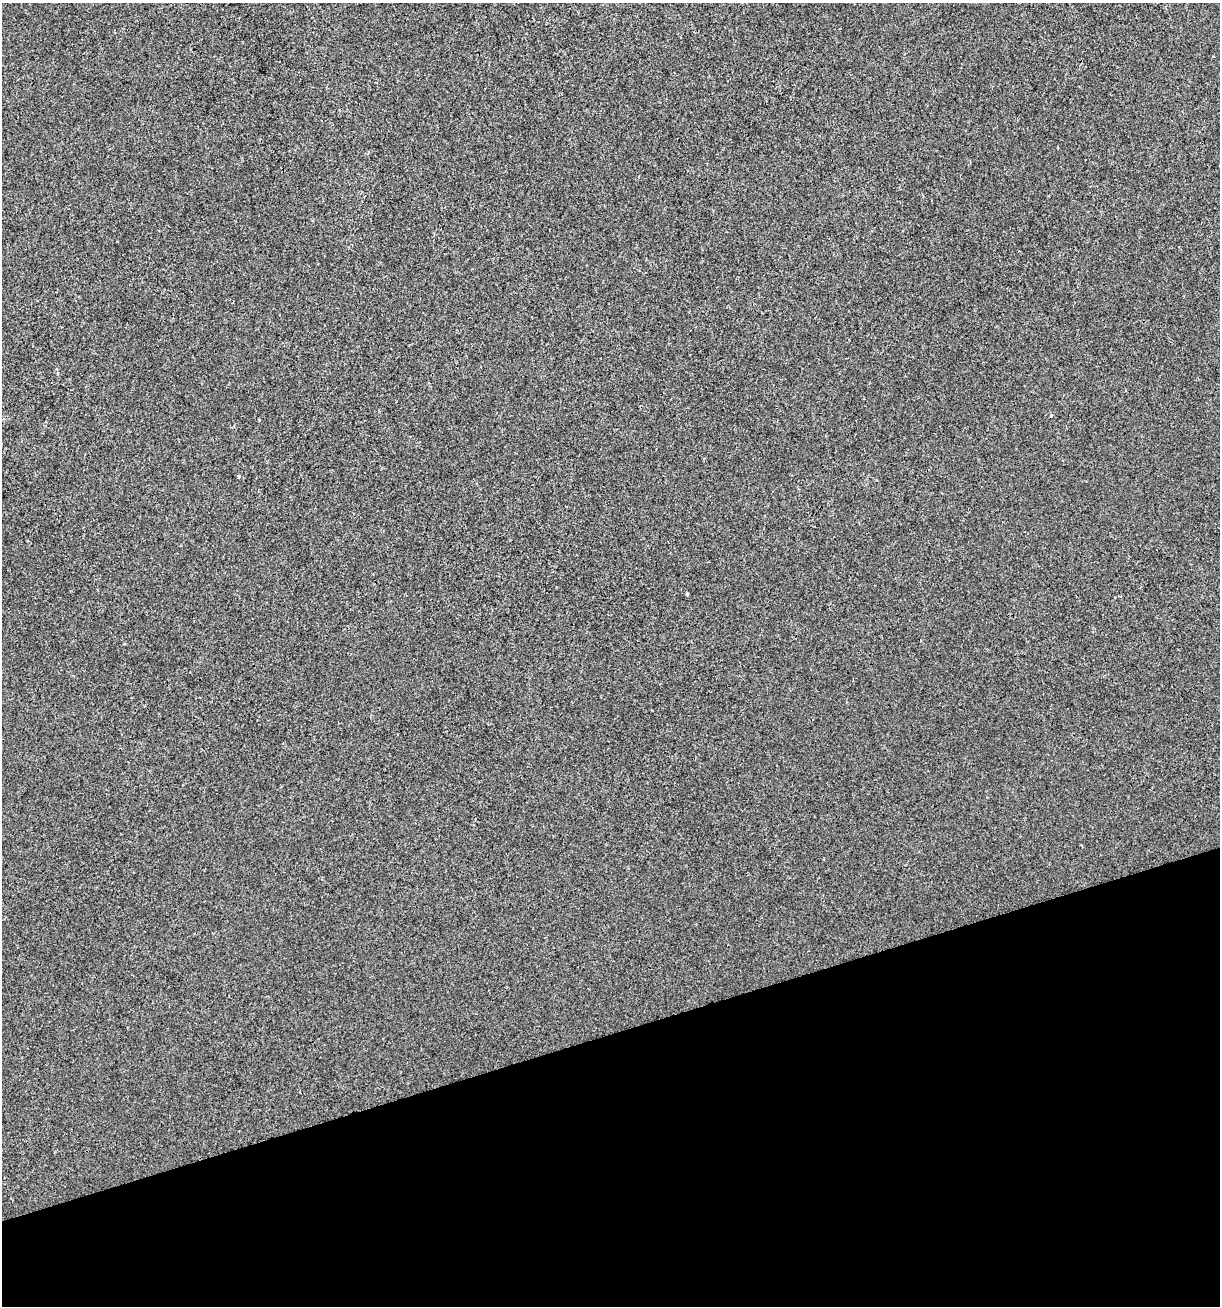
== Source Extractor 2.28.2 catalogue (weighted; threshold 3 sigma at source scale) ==
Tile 14 of 4 x 4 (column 2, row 4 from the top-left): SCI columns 1269-2486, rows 1-1304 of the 5022 x 5216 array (HDU 1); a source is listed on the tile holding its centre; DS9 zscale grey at full resolution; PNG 1222 x 1308 px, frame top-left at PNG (2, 3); no overlay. Shown black and unused: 21% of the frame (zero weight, under 2 of 3 exposures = <1% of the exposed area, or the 3 px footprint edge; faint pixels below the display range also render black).
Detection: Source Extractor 2.28.2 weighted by HDU 2 'WHT'; one run over the whole footprint, this tile lists its part. Background 5.62e-04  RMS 0.0042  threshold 0.0189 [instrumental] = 3 sigma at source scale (4.5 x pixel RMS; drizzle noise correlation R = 1.50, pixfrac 1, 0.0396/0.0396 arcsec/px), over >= 5 px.
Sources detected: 4; all 4 listed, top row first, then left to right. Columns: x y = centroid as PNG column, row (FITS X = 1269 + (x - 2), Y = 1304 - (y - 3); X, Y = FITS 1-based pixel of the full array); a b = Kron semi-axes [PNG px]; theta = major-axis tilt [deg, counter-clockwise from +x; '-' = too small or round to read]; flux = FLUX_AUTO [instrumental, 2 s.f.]
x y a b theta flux
970 161 3 2 - 0.36
1051 415 4 3 - 0.35
239 476 4 3 - 3
687 594 3 3 - 0.72